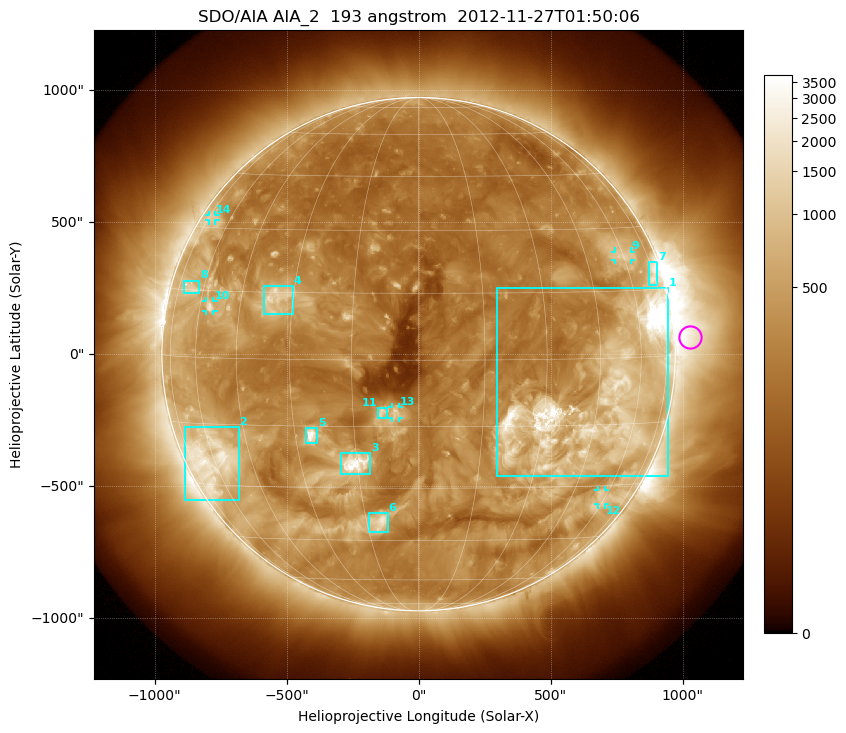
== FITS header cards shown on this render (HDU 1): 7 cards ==
TELESCOP= 'SDO/AIA'
INSTRUME= 'AIA_2'
WAVELNTH=                  193
WAVEUNIT= 'angstrom'
DATE-OBS= '2012-11-27T01:50:06.84'
CTYPE1  = 'HPLN-TAN'
CTYPE2  = 'HPLT-TAN'

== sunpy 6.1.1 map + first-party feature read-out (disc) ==
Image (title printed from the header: SDO/AIA AIA_2  193 angstrom  2012-11-27T01:50:06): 1024 x 1024 px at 2.4 arcsec/px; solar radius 973 arcsec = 405 px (full disc in frame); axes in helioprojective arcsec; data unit not stated in the header (colour bar unlabelled)
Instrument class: DISC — disc imager (sunpy class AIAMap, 193 A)
Bright regions (active regions / flare kernels): reference = the median radial profile (limb darkening/brightening removed); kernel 9 px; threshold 5 sigma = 699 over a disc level ~272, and >= 1.15x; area >= 12 px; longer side >= 10 px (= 24 arcsec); searched inside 0.97 R_sun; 14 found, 14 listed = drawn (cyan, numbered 1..; 5 of them under ~33 arcsec drawn as corner ticks so the feature stays visible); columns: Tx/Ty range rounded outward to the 5 arcsec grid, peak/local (2 s.f.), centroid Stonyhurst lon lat
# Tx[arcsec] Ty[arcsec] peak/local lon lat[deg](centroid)
1 295..945 -460..250 19 +43 -9
2 -885..-680 -555..-275 7.1 -61 -23
3 -295..-180 -455..-375 14 -15 -24
4 -585..-475 150..260 5.7 -35 +14
5 -430..-385 -340..-280 12 -26 -17
6 -190..-115 -675..-600 7.5 -11 -39
7 870..905 260..350 5 +73 +18
8 -890..-830 230..280 3.9 -67 +15
9 745..805 355..390 4 +60 +23
10 -805..-775 160..205 5.2 -56 +11
11 -155..-120 -240..-205 5.1 -8 -12
12 680..705 -570..-515 3.7 +58 -33
13 -100..-75 -240..-200 5.5 -5 -12
14 -795..-770 505..525 2.9 -72 +32
Off-limb structures (1.02-1.3 R_sun): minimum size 162 px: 2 found; the strongest spans PA ~235..305 deg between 1.02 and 1.3 R_sun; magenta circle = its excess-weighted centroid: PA ~275 deg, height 1.06 R_sun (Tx ~1030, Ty ~65 arcsec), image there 4.4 x the reference